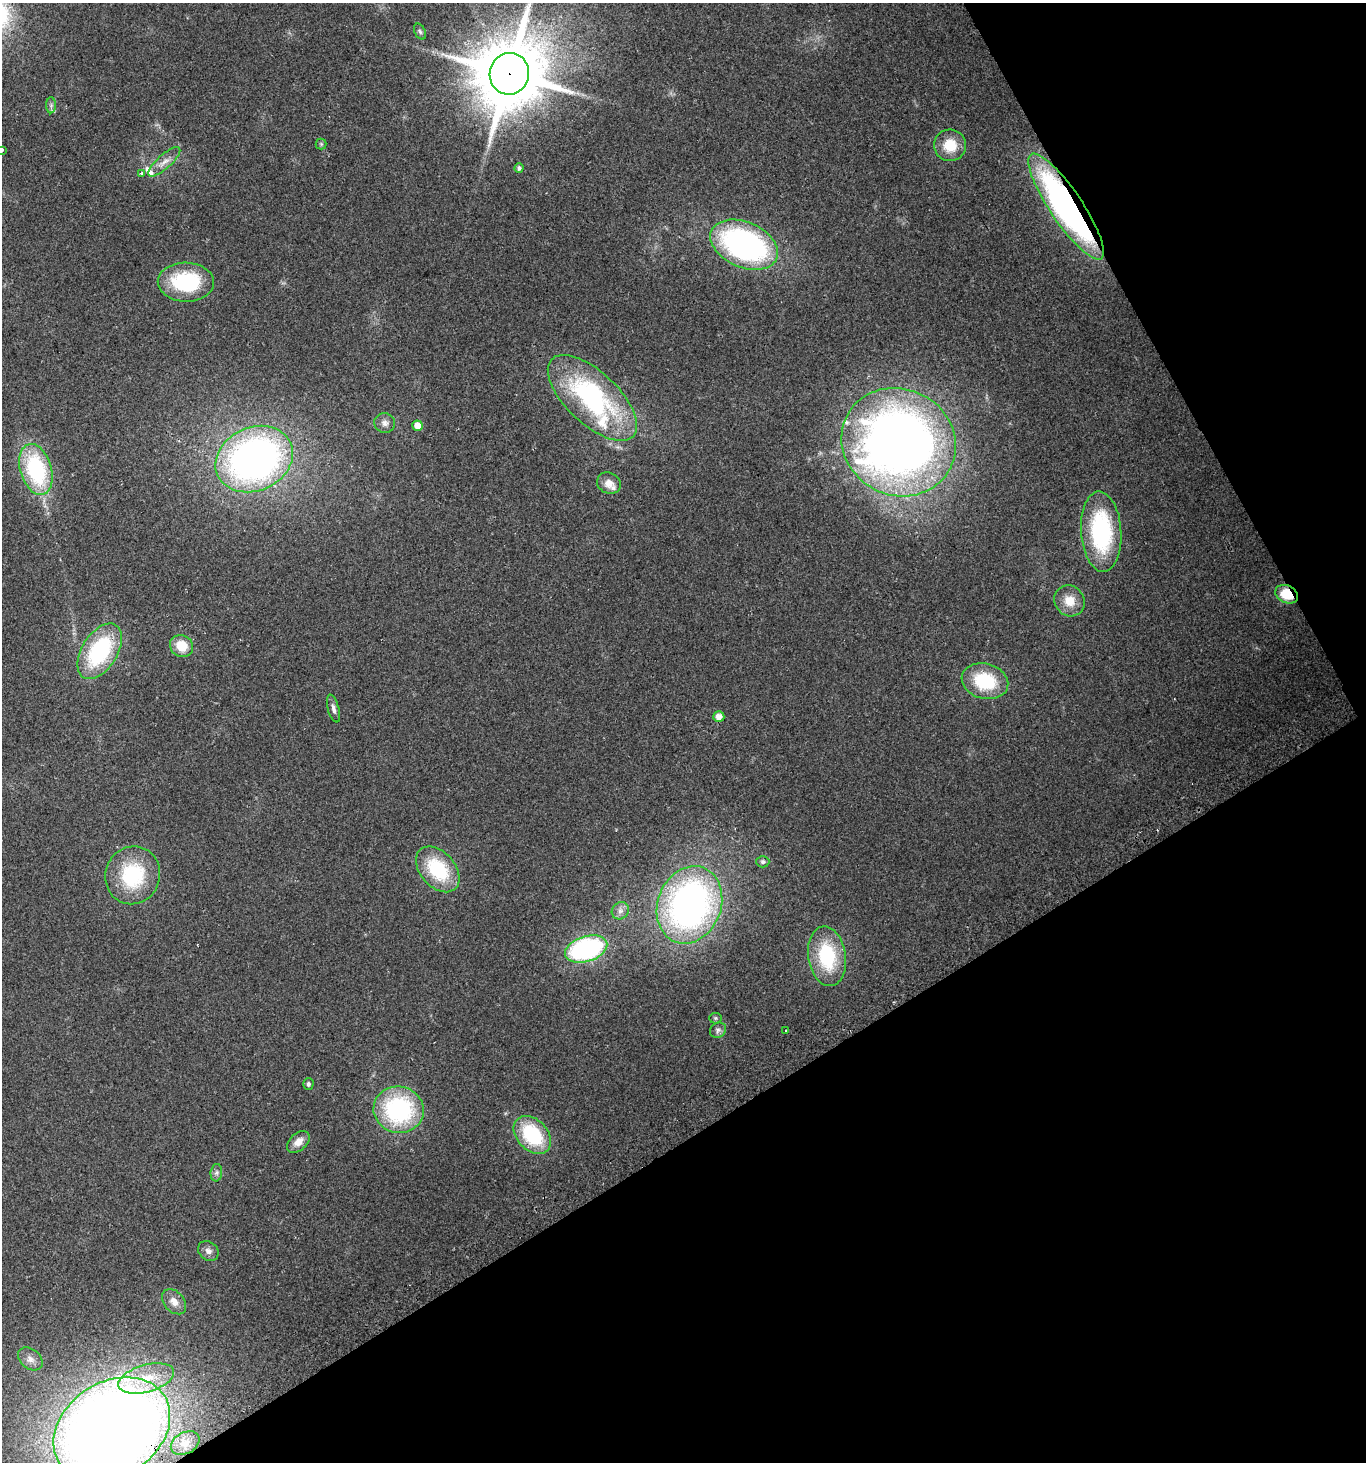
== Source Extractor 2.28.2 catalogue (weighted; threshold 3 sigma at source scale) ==
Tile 12 of 4 x 4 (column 4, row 3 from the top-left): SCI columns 4279-5642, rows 1488-2947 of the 5771 x 5898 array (HDU 1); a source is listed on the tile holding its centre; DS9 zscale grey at full resolution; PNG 1368 x 1464 px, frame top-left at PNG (2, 3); each listed source drawn as its Kron ellipse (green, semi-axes under 4 px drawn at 4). Shown black and unused: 30% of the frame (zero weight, under 2 of 3 exposures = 2% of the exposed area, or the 3 px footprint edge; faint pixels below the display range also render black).
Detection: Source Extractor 2.28.2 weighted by HDU 2 'WHT'; one run over the whole footprint, this tile lists its part. Background 0.0952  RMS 0.011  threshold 0.0475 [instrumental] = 3 sigma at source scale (4.5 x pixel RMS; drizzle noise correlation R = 1.50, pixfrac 1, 0.0396/0.0396 arcsec/px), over >= 5 px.
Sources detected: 51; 3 inside a brighter listed object's ellipse — not listed separately; the other 48 listed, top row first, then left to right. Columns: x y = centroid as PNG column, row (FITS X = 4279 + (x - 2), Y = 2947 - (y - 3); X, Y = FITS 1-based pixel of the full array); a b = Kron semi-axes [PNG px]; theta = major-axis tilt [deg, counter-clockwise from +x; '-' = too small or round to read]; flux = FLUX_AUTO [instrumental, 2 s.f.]
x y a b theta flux
420 32 8 5 -63 2.4
509 74 21 19 75 8900
51 105 8 5 90 2.5
321 144 5 5 - 1.7
950 145 16 16 - 23
2 150 4 3 - 10
164 162 20 7 42 9.2
519 168 5 4 - 2.6
142 173 3 3 - 13
1066 207 63 16 -56 360
744 245 35 22 -24 260
186 282 28 19 -1 86
592 398 56 26 -43 190
385 423 10 9 - 5.5
418 426 5 5 - 11
899 442 58 53 -27 1200
254 459 40 31 25 480
36 470 26 15 -73 110
609 483 12 10 -27 11
1101 532 40 20 -86 120
1287 594 12 8 -26 28
1070 601 16 14 -52 18
182 646 12 10 -34 22
100 651 31 17 58 110
985 681 23 17 -15 57
333 709 14 5 -75 4.3
719 717 5 5 - 8.1
763 862 6 5 - 3.1
438 869 26 17 -48 66
133 875 29 27 69 74
689 905 40 31 69 420
620 911 9 8 - 5.4
586 949 22 12 17 170
827 956 30 19 -81 72
715 1018 6 5 - 1.7
718 1030 8 7 - 3.7
786 1030 2 2 - 1
308 1084 6 5 - 2.3
399 1110 25 23 -12 140
532 1135 22 15 -47 75
298 1142 13 8 42 9.7
216 1173 9 5 83 3.1
208 1251 11 9 -40 5.5
174 1302 14 10 -48 8.6
30 1359 14 10 -39 7.5
146 1378 29 13 16 33
112 1429 62 47 33 1900
185 1443 15 10 27 12
Overlapping masked pixels (flux is a lower limit): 4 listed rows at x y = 509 74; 1066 207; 1287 594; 112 1429
Isophote crosses this tile's border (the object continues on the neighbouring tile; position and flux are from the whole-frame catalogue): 3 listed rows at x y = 509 74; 2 150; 112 1429